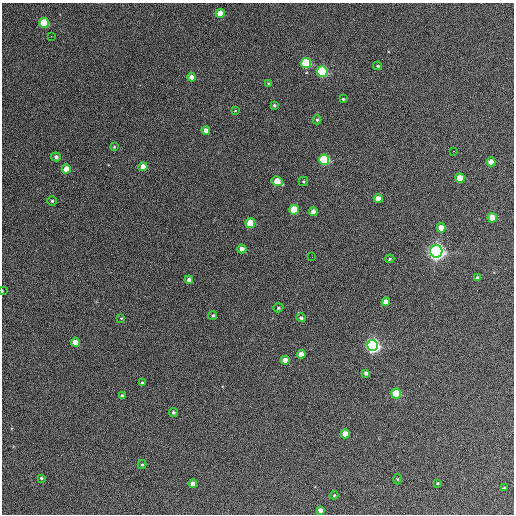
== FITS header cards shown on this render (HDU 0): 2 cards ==
NAXIS1  =                  512 / Axis length
NAXIS2  =                  512 / Axis length

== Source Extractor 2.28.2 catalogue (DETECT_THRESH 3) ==
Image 512 x 512 px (HDU 0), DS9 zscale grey, 1 PNG px = 1 image px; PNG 516 x 516 px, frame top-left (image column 1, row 512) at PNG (2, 3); each listed source drawn as its Kron ellipse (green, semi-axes under 4 px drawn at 4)
Background 417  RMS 22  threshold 65.3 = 3 sigma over >= 5 px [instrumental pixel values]
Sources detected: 60; all 60 listed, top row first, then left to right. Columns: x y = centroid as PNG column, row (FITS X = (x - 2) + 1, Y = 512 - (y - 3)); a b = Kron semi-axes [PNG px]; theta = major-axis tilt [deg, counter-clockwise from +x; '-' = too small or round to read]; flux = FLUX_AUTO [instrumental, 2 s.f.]
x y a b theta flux
220 13 4 4 - 23000
44 23 5 5 - 62000
51 36 3 2 - 1500
306 63 5 5 - 110000
378 66 4 3 - 1800
322 71 5 5 - 150000
192 77 4 4 - 12000
269 84 4 4 - 3100
343 99 3 3 - 1700
274 105 4 3 - 2300
235 111 4 2 - 890
317 120 4 4 - 2200
206 130 4 4 - 8300
114 147 3 3 - 1300
454 151 3 2 - 1700
56 157 5 4 - 3900
324 160 5 5 - 130000
491 162 4 4 - 15000
143 167 4 4 - 15000
66 169 4 4 - 18000
460 178 4 4 - 30000
277 181 6 4 -31 26000
304 182 4 4 - 1800
378 199 4 4 - 15000
52 201 5 5 - 2400
294 210 5 5 - 47000
313 212 4 4 - 11000
492 218 5 4 - 36000
250 223 5 5 - 50000
441 228 4 4 - 19000
242 249 4 4 - 9400
436 251 6 6 - 820000
312 257 2 2 - 750
390 259 5 4 - 1700
477 278 4 3 - 3600
189 280 4 4 - 6300
2 291 3 2 - 940
386 302 4 4 - 12000
278 308 5 4 - 2200
213 315 4 4 - 2600
121 318 3 3 - 1200
301 318 5 4 - 2700
75 342 4 4 - 18000
373 345 5 5 - 550000
301 354 4 4 - 13000
285 360 4 4 - 17000
366 373 4 3 - 4300
142 383 4 3 - 2500
396 393 5 5 - 79000
122 395 3 3 - 1900
173 412 4 4 - 2600
345 434 4 4 - 20000
142 465 4 4 - 1900
41 478 4 4 - 1800
397 479 5 3 - 1200
437 483 3 3 - 1400
193 484 4 4 - 11000
504 488 3 3 - 1700
334 495 4 4 - 1900
320 510 4 4 - 6300
At the frame edge (FLAGS 8, measured only in part): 1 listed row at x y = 2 291